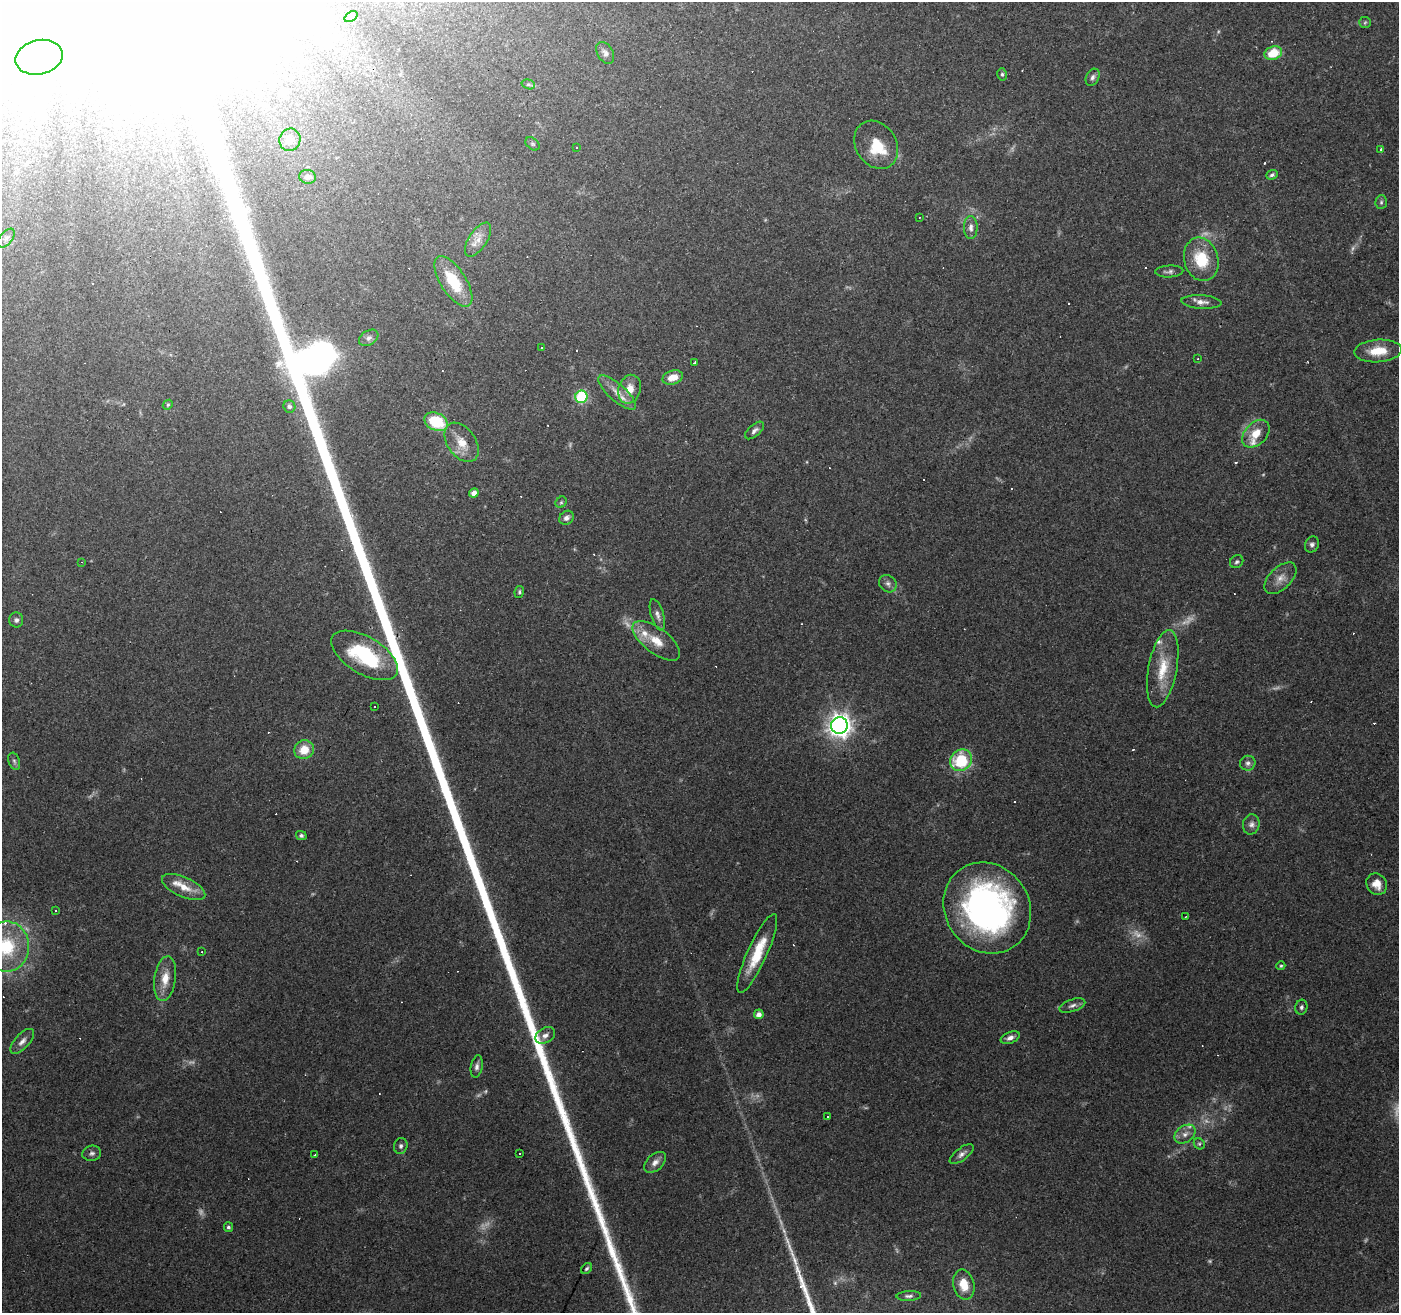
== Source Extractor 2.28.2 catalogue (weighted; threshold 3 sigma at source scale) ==
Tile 10 of 4 x 4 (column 2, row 3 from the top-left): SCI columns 1398-2794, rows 1515-2825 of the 5591 x 5717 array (HDU 1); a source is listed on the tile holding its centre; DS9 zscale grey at full resolution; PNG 1401 x 1315 px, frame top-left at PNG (2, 2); each listed source drawn as its Kron ellipse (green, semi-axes under 4 px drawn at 4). Shown black and unused: <1% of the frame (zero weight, under 3 of 4 exposures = <1% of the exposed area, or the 3 px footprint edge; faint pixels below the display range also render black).
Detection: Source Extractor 2.28.2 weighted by HDU 2 'WHT'; one run over the whole footprint, this tile lists its part. Background 0.0812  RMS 0.0048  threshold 0.0215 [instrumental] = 3 sigma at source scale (4.5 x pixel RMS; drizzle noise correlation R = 1.50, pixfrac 1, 0.0396/0.0396 arcsec/px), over >= 5 px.
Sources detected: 159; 15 too faint to see at this stretch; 5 inside a brighter object's white glare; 41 cosmic-ray / hot-pixel residue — neither listed nor drawn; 7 inside a brighter listed object's ellipse — not listed separately; the other 91 listed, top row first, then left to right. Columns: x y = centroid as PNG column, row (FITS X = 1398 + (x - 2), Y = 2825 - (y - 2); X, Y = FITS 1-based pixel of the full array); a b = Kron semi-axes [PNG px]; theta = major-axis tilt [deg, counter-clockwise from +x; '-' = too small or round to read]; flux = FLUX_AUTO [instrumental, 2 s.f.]
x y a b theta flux
351 17 7 4 33 1.2
1365 22 6 5 - 0.88
605 53 12 7 -60 2.1
1273 53 9 6 18 12
39 57 24 17 13 13
1002 74 6 5 - 0.88
1093 77 9 6 62 1.8
528 84 7 4 -16 0.82
290 140 11 10 - 3
532 144 8 5 -41 0.91
876 145 25 20 -57 15
577 148 3 3 - 0.91
1381 149 3 3 - 0.77
1272 175 6 4 22 1
308 177 8 7 - 2.4
1381 202 7 5 87 0.98
919 217 3 2 - 0.66
971 227 11 7 -89 2.2
6 238 11 6 50 2
478 240 19 9 57 5
1201 259 22 17 -74 17
1169 271 14 6 3 1.6
453 281 29 12 -57 18
1202 302 20 6 -4 3.4
369 338 10 7 32 1.8
541 348 3 2 - 0.52
1378 351 24 11 4 11
1198 359 2 2 - 0.32
694 363 3 3 - 0.82
673 377 10 7 15 6
630 389 15 11 71 7.4
617 393 24 8 -42 5.9
581 397 6 6 - 45
168 405 5 4 - 0.71
289 406 6 6 - 1.4
436 422 12 8 -24 21
754 430 11 5 42 1.8
1256 434 16 11 45 7.9
462 442 22 14 -55 8.1
474 493 5 4 - 3.2
561 502 6 5 - 0.82
566 518 8 6 40 1.9
1312 544 8 6 63 1.5
82 562 4 3 - 0.31
1237 562 7 6 - 1.1
1280 578 19 11 45 4.9
888 584 9 8 - 1.9
519 592 6 4 80 0.84
657 615 16 6 -73 2.4
16 620 7 7 - 1.4
656 641 28 12 -37 10
364 655 37 18 -31 42
1163 669 39 14 79 16
374 706 3 2 - 0.55
839 726 8 8 - 370
304 750 10 9 - 8.5
961 760 12 10 41 25
14 761 9 5 -71 1.3
1248 763 8 7 - 1.9
1251 824 10 8 76 2.3
301 836 5 4 - 1.1
1377 884 11 10 - 5.3
184 887 23 10 -24 8
987 908 47 42 -55 170
55 911 3 2 - 0.49
1186 916 4 2 - 0.33
7 947 25 22 89 28
202 952 2 2 - 0.43
757 953 43 10 66 16
1281 966 4 4 - 0.58
165 979 22 10 81 7.8
1072 1005 13 6 19 2
1301 1007 7 6 - 1.2
759 1014 5 5 - 2.8
545 1035 10 7 30 2.4
1010 1038 10 5 22 2.2
22 1041 15 7 48 2.9
477 1066 11 6 79 1.9
828 1116 3 3 - 0.8
1185 1134 11 8 36 2.9
1199 1144 6 5 - 0.8
401 1146 8 6 76 1.3
92 1153 9 7 10 1.6
519 1154 3 2 - 0.52
962 1154 14 6 36 2.3
315 1155 3 2 - 0.44
655 1162 13 8 42 3.2
228 1227 5 4 - 1
586 1269 6 4 45 0.92
964 1285 15 10 -77 8.3
909 1296 12 5 3 1.5
Isophote crosses this tile's border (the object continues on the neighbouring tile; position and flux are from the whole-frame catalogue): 1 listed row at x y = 7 947